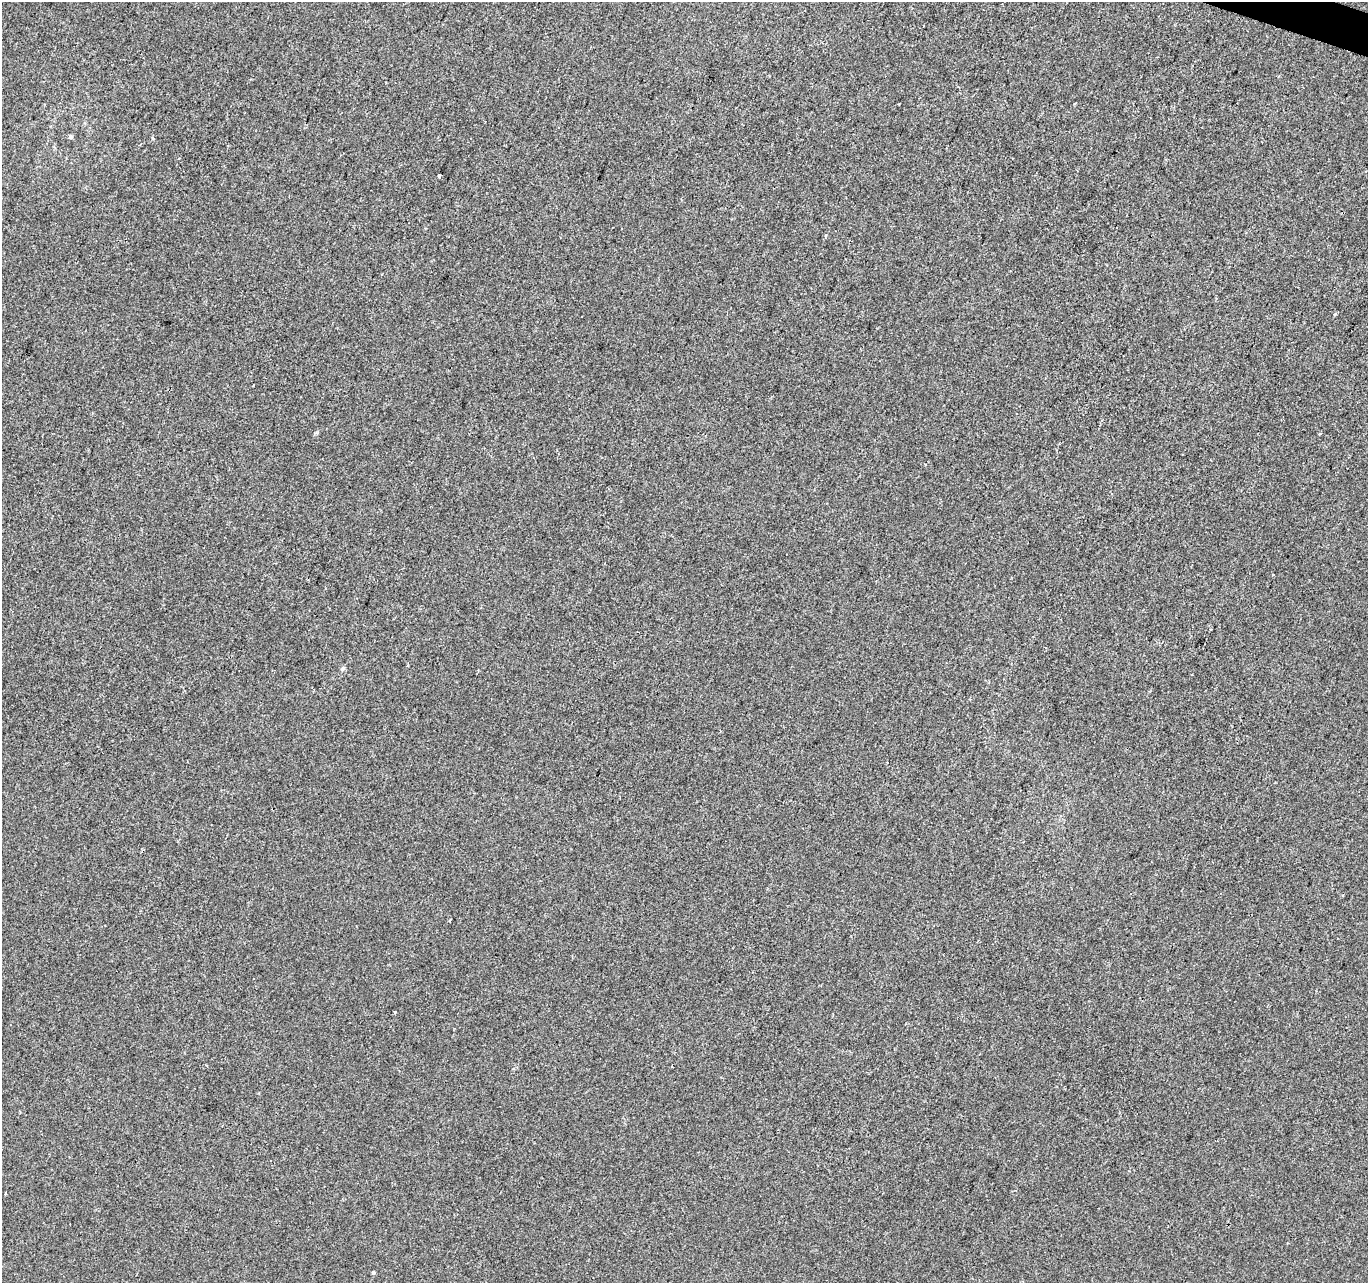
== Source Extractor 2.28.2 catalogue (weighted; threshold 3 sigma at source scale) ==
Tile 10 of 4 x 4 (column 2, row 3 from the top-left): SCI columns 1374-2739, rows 1559-2839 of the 5470 x 5615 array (HDU 1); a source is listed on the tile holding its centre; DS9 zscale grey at full resolution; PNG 1370 x 1285 px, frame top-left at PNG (2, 2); no overlay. Shown black and unused: <1% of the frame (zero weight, under 2 of 3 exposures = <1% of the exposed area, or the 3 px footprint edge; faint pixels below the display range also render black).
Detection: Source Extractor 2.28.2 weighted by HDU 2 'WHT'; one run over the whole footprint, this tile lists its part. Background 1.71e-04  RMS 0.0042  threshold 0.0189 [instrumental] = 3 sigma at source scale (4.5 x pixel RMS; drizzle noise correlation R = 1.50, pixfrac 1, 0.0396/0.0396 arcsec/px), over >= 5 px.
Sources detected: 10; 1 cosmic-ray / hot-pixel residue — not listed; the other 9 listed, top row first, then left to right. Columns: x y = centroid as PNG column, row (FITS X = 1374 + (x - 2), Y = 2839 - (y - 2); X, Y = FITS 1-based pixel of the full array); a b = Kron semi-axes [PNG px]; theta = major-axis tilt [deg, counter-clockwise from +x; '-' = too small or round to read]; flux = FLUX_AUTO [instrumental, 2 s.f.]
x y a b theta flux
70 137 5 5 - 0.99
439 175 4 3 - 4.5
1335 314 3 3 - 0.59
253 385 3 2 - 0.43
1016 413 3 2 - 0.32
1320 434 3 3 - 1.5
343 669 7 5 52 0.89
672 1067 3 2 - 0.42
373 1272 3 3 - 0.92